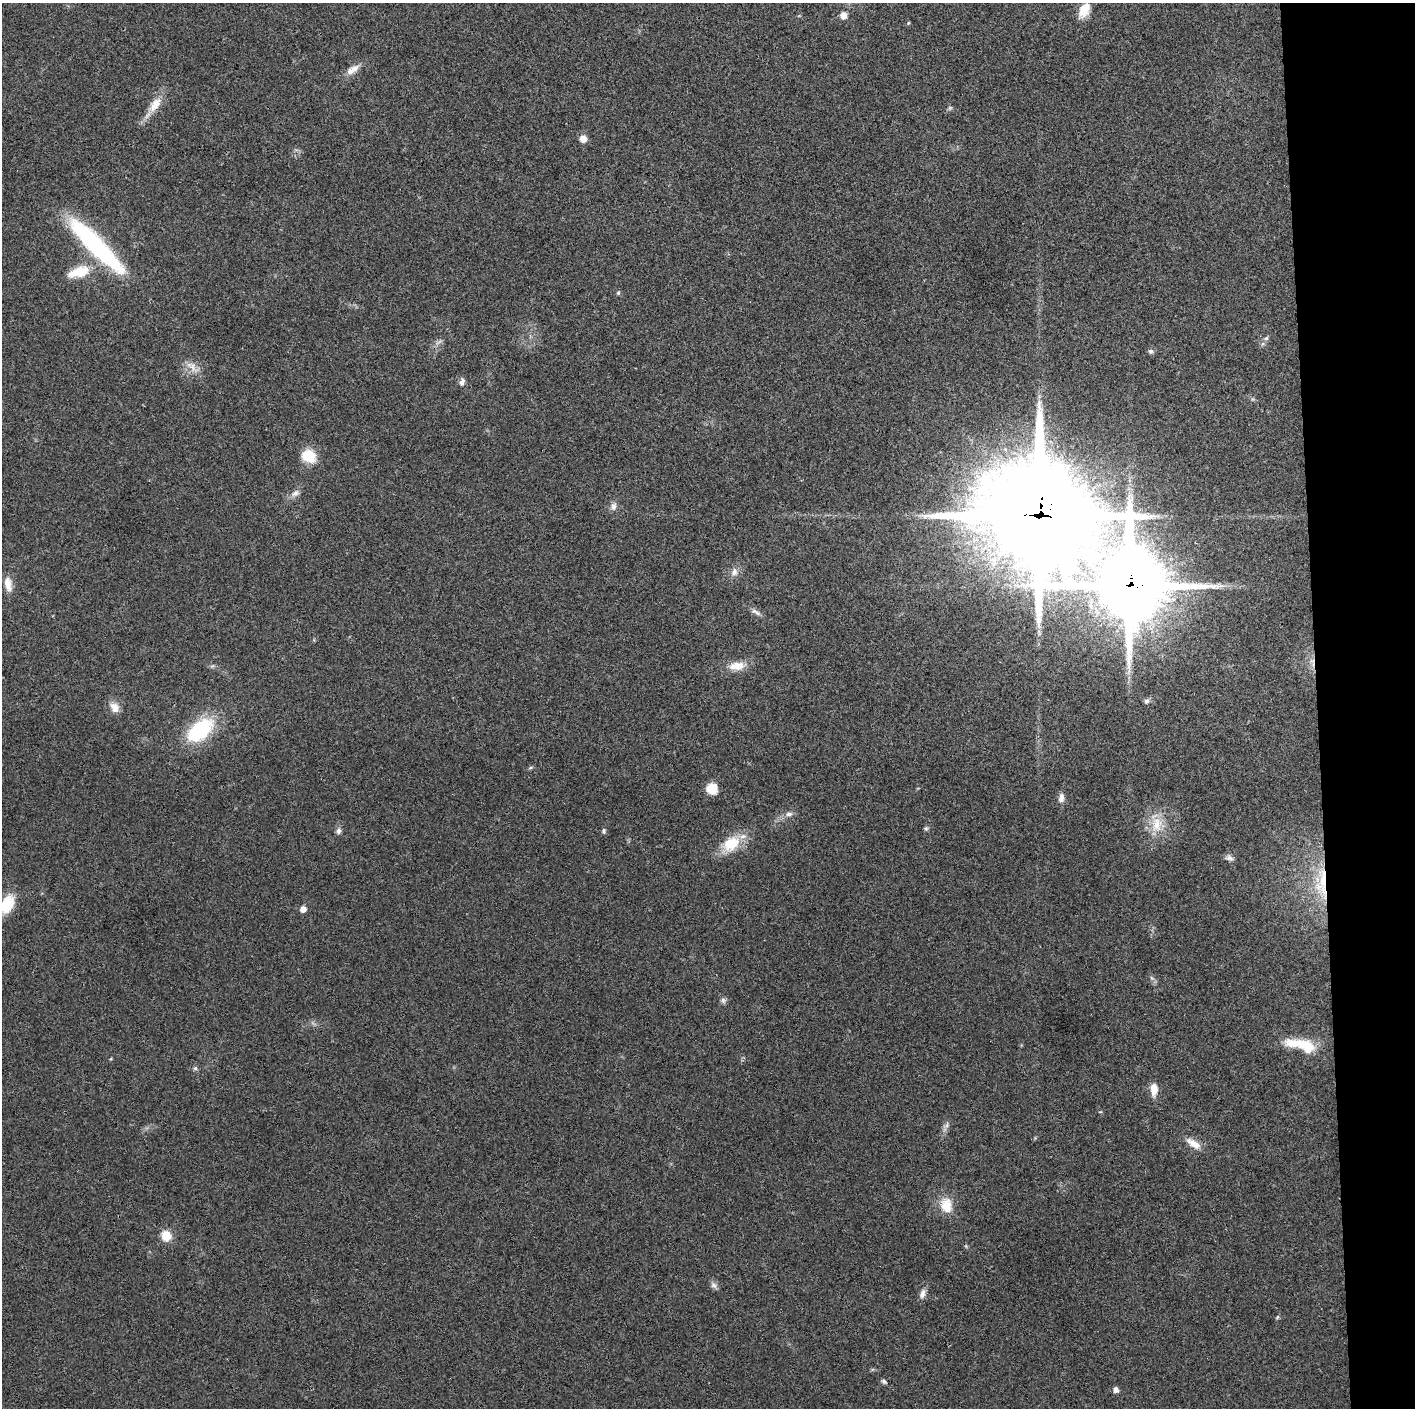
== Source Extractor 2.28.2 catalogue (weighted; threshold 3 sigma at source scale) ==
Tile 6 of 3 x 3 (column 3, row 2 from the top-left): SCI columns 2828-4240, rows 1411-2816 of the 4242 x 4223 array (HDU 1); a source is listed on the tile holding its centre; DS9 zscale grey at full resolution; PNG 1417 x 1410 px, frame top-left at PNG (2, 3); no overlay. Shown black and unused: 7% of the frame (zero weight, under 3 of 4 exposures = <1% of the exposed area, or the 3 px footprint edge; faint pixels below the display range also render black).
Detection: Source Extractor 2.28.2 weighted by HDU 2 'WHT'; one run over the whole footprint, this tile lists its part. Background 0.0193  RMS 0.0039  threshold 0.0174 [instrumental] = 3 sigma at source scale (4.5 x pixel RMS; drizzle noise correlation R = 1.50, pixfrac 1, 0.05/0.05 arcsec/px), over >= 5 px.
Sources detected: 55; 1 cosmic-ray / hot-pixel residue — not listed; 1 inside a brighter listed object's ellipse — not listed separately; the other 53 listed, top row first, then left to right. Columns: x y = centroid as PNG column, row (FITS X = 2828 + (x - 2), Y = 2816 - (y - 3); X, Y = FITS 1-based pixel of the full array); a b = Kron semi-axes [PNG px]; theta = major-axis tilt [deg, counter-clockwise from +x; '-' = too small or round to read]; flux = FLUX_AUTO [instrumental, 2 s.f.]
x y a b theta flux
1084 10 18 11 62 6
843 15 9 8 - 2.3
908 23 5 3 - 0.32
353 69 20 9 33 3.6
155 105 25 12 53 6.2
950 108 6 5 - 0.63
583 139 7 7 - 3
95 245 77 16 -45 59
79 272 34 15 16 10
618 293 5 5 - 0.54
1266 338 7 5 43 0.76
1151 351 7 6 - 0.93
192 366 21 10 -43 3.8
462 382 10 6 77 1.5
309 456 15 12 -19 10
295 493 12 8 28 2
614 506 11 7 89 1.8
1039 515 43 38 -38 6800
734 572 12 8 65 2.3
8 584 18 9 -80 4.1
1129 585 27 24 -83 3100
756 612 16 5 -30 1.6
737 666 22 11 4 5.6
1146 701 7 6 - 1
115 707 14 10 -52 3.6
200 730 30 17 40 30
530 768 7 3 19 0.53
712 789 11 11 - 6.3
1061 798 12 7 83 2.1
789 814 10 6 7 1.5
1156 824 23 15 90 8.5
926 828 7 5 67 0.69
338 831 9 6 79 1.3
604 831 8 5 89 0.7
731 844 25 17 36 11
1229 858 10 6 -17 1.4
1322 883 53 15 -88 20
7 904 18 12 64 13
303 909 6 6 - 2.4
723 1000 8 7 - 1.1
1306 1047 28 16 -37 10
195 1068 6 5 - 0.75
1154 1089 16 8 89 4
1100 1112 5 3 - 0.32
946 1125 8 5 46 1
1193 1143 21 9 -34 4.2
946 1205 21 15 -75 7.5
166 1236 10 9 - 6.6
714 1285 10 7 -49 1.4
922 1294 13 7 72 2
1277 1317 7 3 54 0.46
884 1381 6 5 - 0.87
1116 1390 8 7 - 1.4
Overlapping masked pixels (flux is a lower limit): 3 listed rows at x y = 1039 515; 1129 585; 1322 883
Isophote crosses this tile's border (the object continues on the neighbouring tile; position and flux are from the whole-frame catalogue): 1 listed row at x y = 7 904